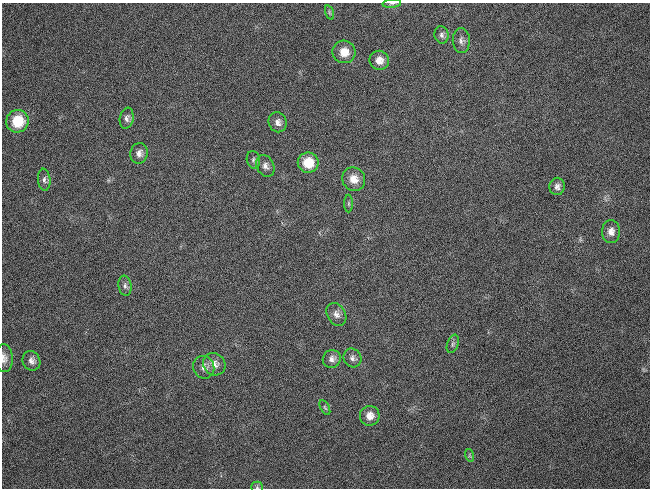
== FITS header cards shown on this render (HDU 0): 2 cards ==
NAXIS1  =                  648 / length of data axis 1
NAXIS2  =                  486 / length of data axis 2

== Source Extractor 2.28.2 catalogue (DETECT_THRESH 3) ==
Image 648 x 486 px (HDU 0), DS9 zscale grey, 1 PNG px = 1 image px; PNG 652 x 490 px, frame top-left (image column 1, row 486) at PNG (2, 3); each listed source drawn as its Kron ellipse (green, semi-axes under 4 px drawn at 4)
Background 180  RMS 28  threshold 85.2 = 3 sigma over >= 5 px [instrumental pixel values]
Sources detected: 31; all 31 listed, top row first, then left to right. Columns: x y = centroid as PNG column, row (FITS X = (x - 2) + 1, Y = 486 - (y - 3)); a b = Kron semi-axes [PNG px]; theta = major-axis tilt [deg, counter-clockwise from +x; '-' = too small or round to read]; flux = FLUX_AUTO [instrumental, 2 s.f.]
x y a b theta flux
392 3 9 3 5 3500
329 12 7 3 -71 2500
442 35 9 7 -78 6400
461 40 12 8 -89 8500
344 52 11 11 - 23000
379 60 10 9 - 17000
127 118 10 7 79 7700
17 121 11 11 - 63000
278 122 10 9 - 11000
139 153 10 8 77 11000
253 160 9 6 -78 5300
308 163 10 10 - 45000
265 166 11 8 -63 9300
354 179 12 11 - 22000
44 180 11 6 -84 7400
557 186 9 7 87 8100
349 204 9 4 -90 3400
611 232 11 9 -90 14000
125 286 10 6 -82 7100
336 314 12 9 -58 11000
453 344 9 5 69 5000
4 358 14 9 -87 11000
352 358 10 8 -56 8000
332 359 9 9 - 10000
31 361 10 8 -64 9700
214 364 12 10 -40 16000
204 367 11 10 - 13000
325 408 8 4 -62 3000
370 416 10 9 - 17000
469 455 6 4 -72 3100
257 487 6 5 - 3600
At the frame edge (FLAGS 8, measured only in part): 3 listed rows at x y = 392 3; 4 358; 257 487